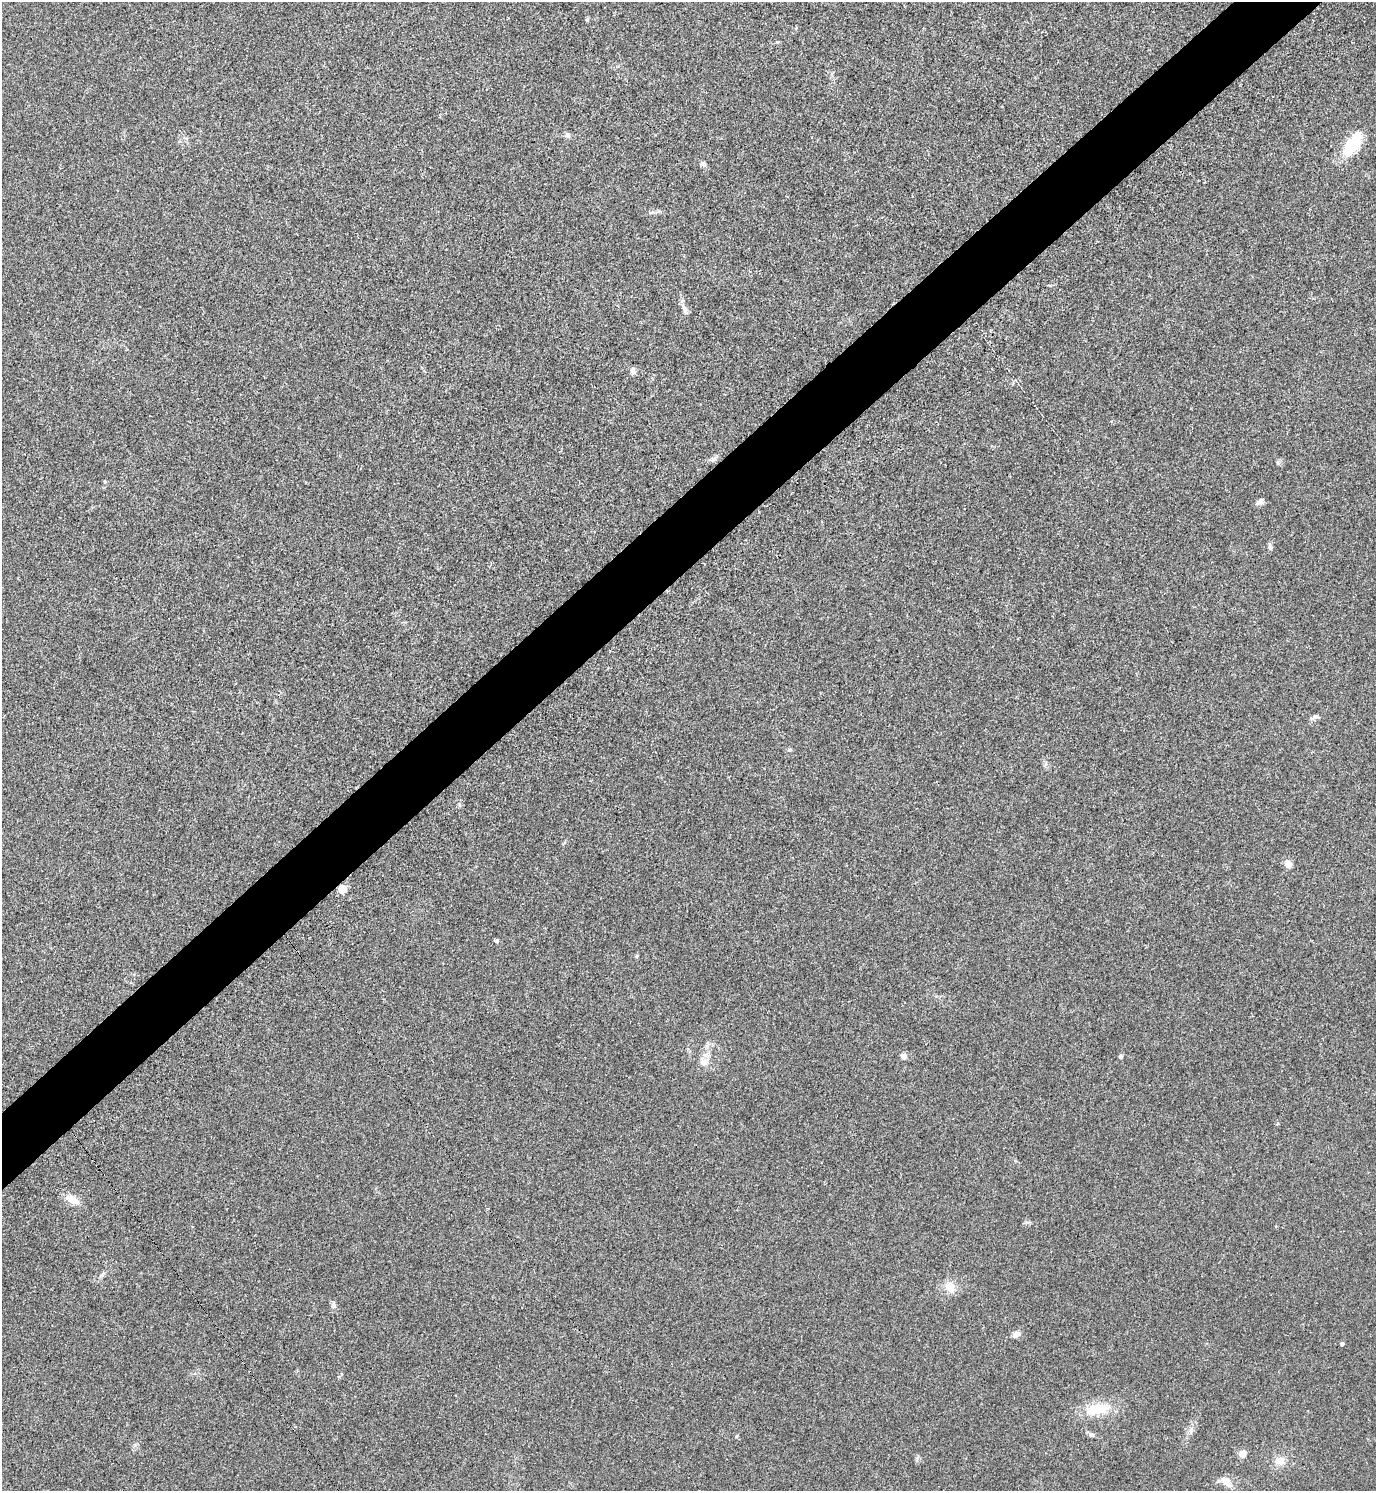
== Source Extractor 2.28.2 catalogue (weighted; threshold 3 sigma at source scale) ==
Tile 10 of 4 x 4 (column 2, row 3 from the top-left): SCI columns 1675-3048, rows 1534-3022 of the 5992 x 6003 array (HDU 1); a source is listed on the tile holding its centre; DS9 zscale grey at full resolution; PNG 1378 x 1493 px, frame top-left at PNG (2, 2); no overlay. Shown black and unused: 5% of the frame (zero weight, under 3 of 5 exposures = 3% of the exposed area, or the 3 px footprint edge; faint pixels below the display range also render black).
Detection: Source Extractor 2.28.2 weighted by HDU 2 'WHT'; one run over the whole footprint, this tile lists its part. Background 0.0162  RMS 0.0029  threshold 0.0131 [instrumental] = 3 sigma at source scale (4.5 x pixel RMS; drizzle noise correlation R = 1.50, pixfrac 1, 0.05/0.05 arcsec/px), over >= 5 px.
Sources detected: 31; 1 inside a brighter listed object's ellipse — not listed separately; the other 30 listed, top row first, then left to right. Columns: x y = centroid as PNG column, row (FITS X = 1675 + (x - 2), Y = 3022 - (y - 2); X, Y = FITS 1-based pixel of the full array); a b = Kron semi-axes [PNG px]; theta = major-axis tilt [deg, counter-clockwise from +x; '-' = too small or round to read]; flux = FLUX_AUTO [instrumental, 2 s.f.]
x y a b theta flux
587 20 6 4 71 0.41
568 135 7 6 - 0.82
1350 146 28 17 68 8.5
703 164 7 6 - 0.66
651 212 8 4 9 0.63
685 309 10 6 -68 0.99
633 371 9 7 -72 0.97
714 459 9 7 33 0.83
105 482 5 4 - 0.31
1260 501 12 5 37 0.88
1314 717 12 4 24 0.79
790 750 7 4 19 0.42
1288 864 5 4 - 6.1
342 889 5 5 - 12
496 941 5 5 - 0.42
637 956 6 4 71 0.33
904 1056 7 6 - 1.3
1121 1056 5 4 - 0.6
704 1062 12 10 29 2.1
72 1200 17 9 -30 3.1
102 1274 9 3 45 0.52
950 1287 15 12 -57 3.1
1016 1334 12 6 27 1.4
1342 1344 4 3 - 0.79
1097 1409 34 14 11 8.4
1191 1430 10 5 68 1.1
1091 1434 8 4 8 0.6
1242 1453 9 7 31 1.8
1280 1461 12 11 - 2.7
1225 1481 18 9 -46 2.4
Overlapping masked pixels (flux is a lower limit): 1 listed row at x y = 342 889
Unlisted compact peaks at least as high as the median listed source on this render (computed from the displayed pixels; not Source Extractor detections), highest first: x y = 334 1306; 1270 548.